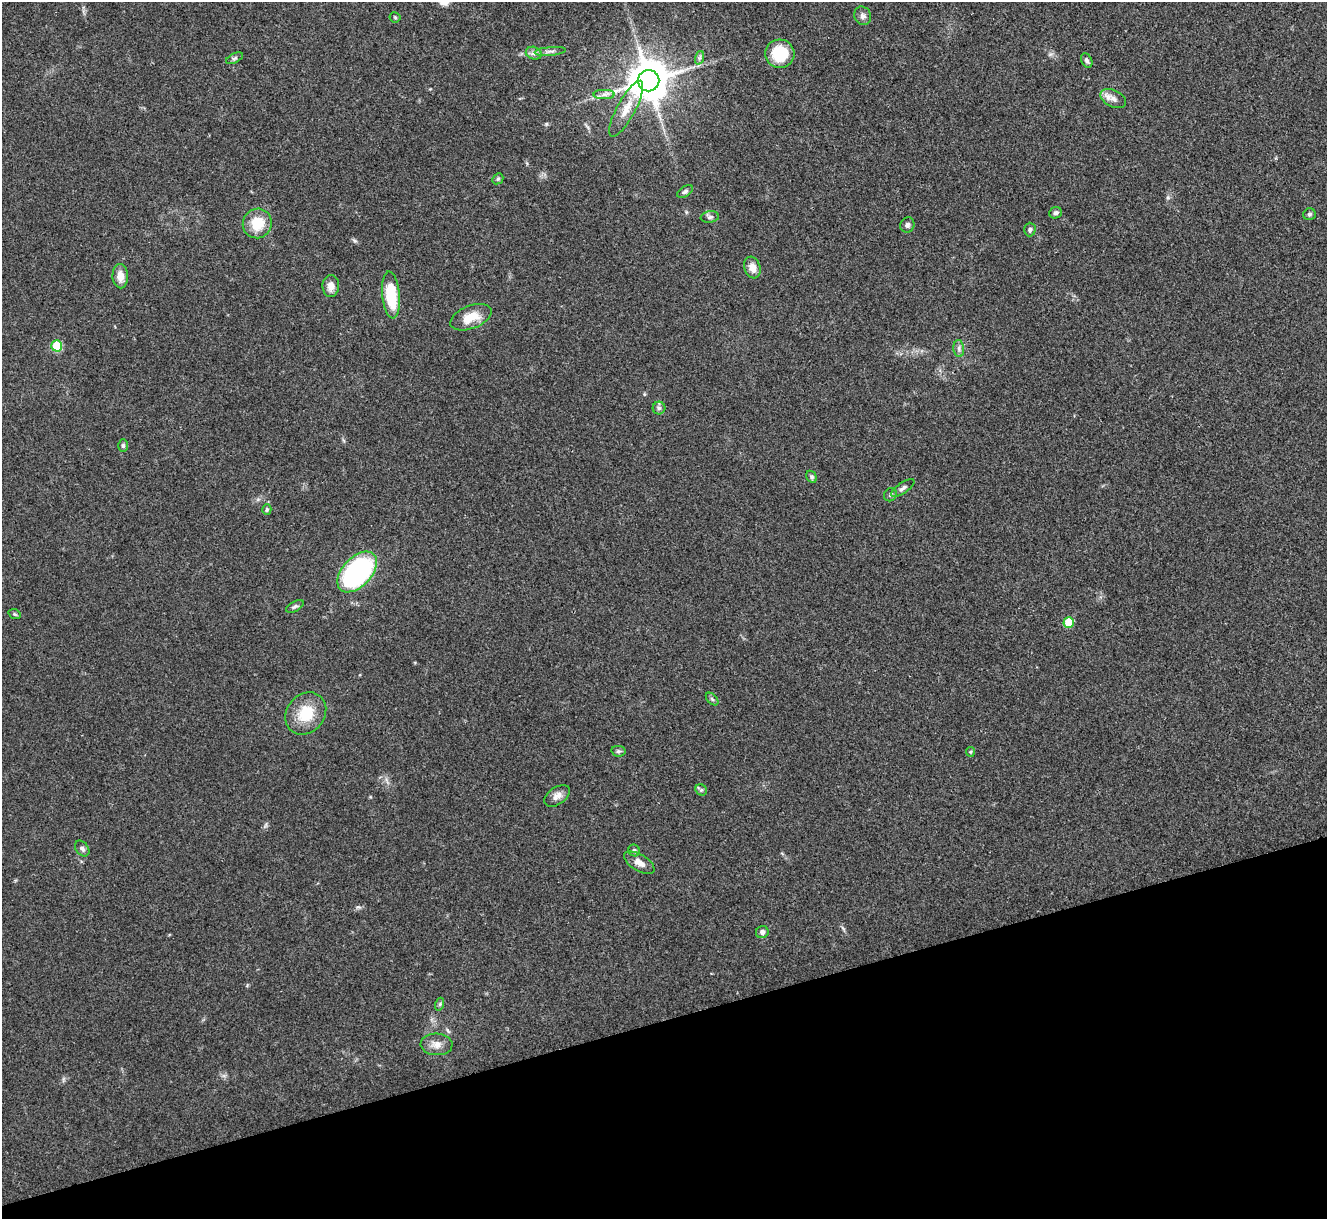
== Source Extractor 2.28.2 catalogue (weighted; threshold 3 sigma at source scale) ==
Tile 14 of 4 x 4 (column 2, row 4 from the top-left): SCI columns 1326-2650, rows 147-1363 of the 5300 x 5287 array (HDU 1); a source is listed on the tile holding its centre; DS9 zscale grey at full resolution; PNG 1329 x 1221 px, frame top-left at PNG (2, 2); each listed source drawn as its Kron ellipse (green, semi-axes under 4 px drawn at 4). Shown black and unused: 16% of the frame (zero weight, under 3 of 4 exposures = <1% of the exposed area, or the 3 px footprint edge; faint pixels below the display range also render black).
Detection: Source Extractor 2.28.2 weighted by HDU 2 'WHT'; one run over the whole footprint, this tile lists its part. Background 0.0571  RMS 0.0056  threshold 0.0253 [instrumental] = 3 sigma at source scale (4.5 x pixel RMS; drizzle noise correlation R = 1.50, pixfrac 1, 0.05/0.05 arcsec/px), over >= 5 px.
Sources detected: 49; all 49 listed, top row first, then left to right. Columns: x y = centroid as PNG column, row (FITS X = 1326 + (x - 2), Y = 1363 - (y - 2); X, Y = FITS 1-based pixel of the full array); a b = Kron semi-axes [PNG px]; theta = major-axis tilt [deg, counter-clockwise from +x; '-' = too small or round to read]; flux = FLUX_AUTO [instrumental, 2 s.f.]
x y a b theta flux
863 16 9 8 - 2.1
395 17 5 5 - 0.72
550 51 15 4 5 2.1
534 53 8 6 -20 2
780 54 14 14 - 21
235 58 9 5 26 1.2
699 58 7 4 71 1.2
1087 60 8 5 -65 1.5
649 81 11 10 - 1900
604 94 10 4 0 2.2
1113 99 13 8 -26 3.7
626 109 31 9 62 9.1
498 179 6 5 - 0.87
685 191 9 5 32 1.3
1055 213 6 5 - 1.7
1309 214 6 5 - 1.1
710 217 9 5 8 1.6
257 223 15 14 - 14
907 225 8 7 - 1.6
1030 230 7 6 - 1.4
752 267 11 8 -72 4.7
120 276 12 8 -88 5.1
331 286 11 8 88 4.7
391 295 23 9 -85 24
471 317 22 11 21 11
57 346 5 5 - 20
959 349 8 5 -85 1.7
659 408 6 6 - 1.3
123 446 6 5 - 1
812 477 6 5 - 1.2
903 488 13 5 35 2
890 495 7 6 - 1.2
267 510 5 4 - 0.9
357 572 24 14 47 110
295 606 10 5 29 1.3
15 614 6 4 -21 0.81
1069 623 5 5 - 20
712 699 7 4 -45 0.97
306 713 22 19 50 17
618 751 7 5 -11 1.1
970 752 5 4 - 0.65
701 790 6 5 - 0.95
557 796 14 8 34 3.7
82 849 9 6 -53 1.9
634 851 6 5 - 1.4
639 863 17 8 -31 4.9
762 932 6 6 - 2.2
440 1004 6 4 72 0.93
437 1044 16 11 -3 4.8